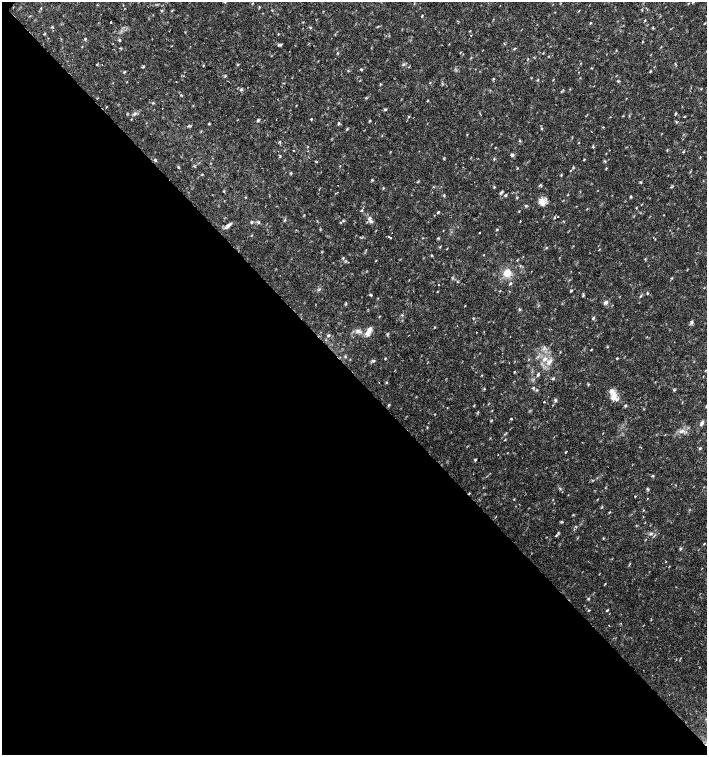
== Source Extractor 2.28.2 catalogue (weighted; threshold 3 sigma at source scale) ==
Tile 14 of 4 x 4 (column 2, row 4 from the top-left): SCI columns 1635-3043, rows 1-1506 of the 6023 x 6029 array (HDU 1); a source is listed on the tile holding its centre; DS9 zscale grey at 2 x 2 block average (1 PNG px = mean of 2 x 2 image px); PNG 709 x 757 px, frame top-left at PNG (2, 2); no overlay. Shown black and unused: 51% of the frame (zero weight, under 2 of 3 exposures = <1% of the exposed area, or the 3 px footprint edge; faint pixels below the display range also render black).
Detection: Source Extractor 2.28.2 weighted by HDU 2 'WHT'; one run over the whole footprint, this tile lists its part. Background 0.0332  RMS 0.0037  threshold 0.0166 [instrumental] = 3 sigma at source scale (4.5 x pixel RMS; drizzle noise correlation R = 1.50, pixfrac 1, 0.0396/0.0396 arcsec/px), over >= 5 px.
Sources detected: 132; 4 cosmic-ray / hot-pixel residue — not listed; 2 inside a brighter listed object's ellipse — not listed separately; the other 126 listed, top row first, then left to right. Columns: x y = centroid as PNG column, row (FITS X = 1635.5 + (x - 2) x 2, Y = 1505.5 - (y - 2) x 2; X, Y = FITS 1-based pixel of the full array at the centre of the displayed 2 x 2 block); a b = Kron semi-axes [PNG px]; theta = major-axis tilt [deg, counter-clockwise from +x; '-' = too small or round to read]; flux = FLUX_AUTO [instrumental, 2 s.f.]
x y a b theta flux
225 2 3 2 - 0.72
693 2 3 2 - 0.58
123 5 2 2 - 0.49
41 8 3 2 - 0.52
161 11 3 2 - 0.71
422 16 3 2 - 0.61
645 20 4 2 - 0.5
111 22 2 2 - 1.1
591 23 3 2 - 0.72
52 27 3 3 - 0.8
653 28 3 2 - 0.59
278 34 3 2 - 0.44
85 39 3 3 - 0.8
119 40 3 3 - 0.89
279 45 7 2 -8 1.2
337 53 3 2 - 0.53
97 64 3 2 - 0.55
102 65 2 2 - 0.69
143 67 5 2 - 0.61
361 69 5 2 - 0.63
348 71 3 2 - 0.52
124 72 3 2 - 0.65
225 76 3 2 - 0.71
493 79 3 2 - 0.76
538 80 3 3 - 0.59
241 90 4 2 - 0.86
366 97 3 2 - 0.59
427 101 3 2 - 0.49
153 103 3 3 - 0.76
675 114 5 2 - 0.7
684 117 3 2 - 0.47
311 119 3 2 - 0.58
370 121 3 3 - 0.69
209 124 3 2 - 0.59
338 124 4 3 - 0.93
189 125 4 2 - 0.73
603 127 3 2 - 0.47
347 129 4 2 - 0.8
520 140 3 3 - 0.69
294 150 2 2 - 0.46
667 150 3 2 - 0.48
512 155 5 3 - 1.4
280 156 4 2 - 0.64
494 159 3 2 - 0.57
584 159 3 2 - 0.56
155 160 5 2 - 0.93
605 161 2 2 - 0.6
317 162 2 2 - 1.2
178 167 4 2 - 0.82
573 168 3 3 - 0.8
291 173 3 2 - 0.7
202 174 3 2 - 0.47
494 187 3 2 - 0.62
383 188 3 2 - 0.53
501 192 6 2 30 1.1
506 195 3 2 - 0.63
631 197 4 2 - 0.76
542 202 10 6 -65 6.4
526 205 4 3 - 1
636 208 3 2 - 0.51
361 210 2 2 - 2.4
438 212 5 2 - 0.81
664 215 2 2 - 0.51
554 218 4 2 - 0.76
370 219 11 4 -67 3.1
285 220 3 2 - 0.69
251 222 4 3 - 0.87
228 225 11 3 40 3.1
497 229 3 2 - 0.64
479 232 2 2 - 0.43
389 236 2 2 - 0.91
390 238 2 2 - 3.5
431 255 3 2 - 0.52
343 258 4 2 - 0.5
507 273 10 9 - 9.2
510 284 4 2 - 0.91
438 285 2 2 - 0.55
571 290 4 2 - 0.9
647 293 3 2 - 0.73
371 295 4 2 - 0.75
606 302 5 4 - 2
519 309 3 3 - 0.9
402 315 3 2 - 0.71
593 318 4 3 - 1.1
691 322 4 4 - 1.3
457 326 2 2 - 0.3
435 327 3 2 - 0.46
357 331 7 3 71 1.9
476 332 2 2 - 0.87
368 333 7 6 - 4.8
329 335 4 3 - 0.99
591 350 3 2 - 0.53
345 357 3 2 - 0.58
617 358 4 2 - 0.59
385 359 3 2 - 0.52
544 359 7 5 49 4
374 361 4 3 - 0.96
549 362 10 5 55 4.5
514 372 3 2 - 0.56
538 374 5 3 - 1.2
703 377 2 2 - 0.37
552 379 3 3 - 0.81
387 382 3 2 - 0.54
614 397 11 8 61 7.2
544 402 2 2 - 1.6
389 404 3 2 - 0.56
626 406 4 2 - 0.81
478 412 3 2 - 0.58
511 419 2 2 - 0.6
491 421 3 2 - 0.53
702 423 7 4 59 2.3
682 431 8 4 40 3
505 440 3 2 - 0.53
699 448 3 2 - 0.61
566 452 4 2 - 0.47
475 460 4 3 - 0.84
653 476 3 3 - 0.83
648 489 6 2 -55 0.92
635 496 2 2 - 0.61
651 534 6 2 26 1
556 536 4 2 - 0.73
704 544 4 2 - 0.46
680 548 5 2 - 0.89
589 610 3 2 - 0.56
607 610 4 2 - 0.63
609 625 2 2 - 0.65
Isophote crosses this tile's border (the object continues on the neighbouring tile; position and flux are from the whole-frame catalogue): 2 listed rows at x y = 225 2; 693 2
Diffuse or blended objects may show on this block-average render without a row.